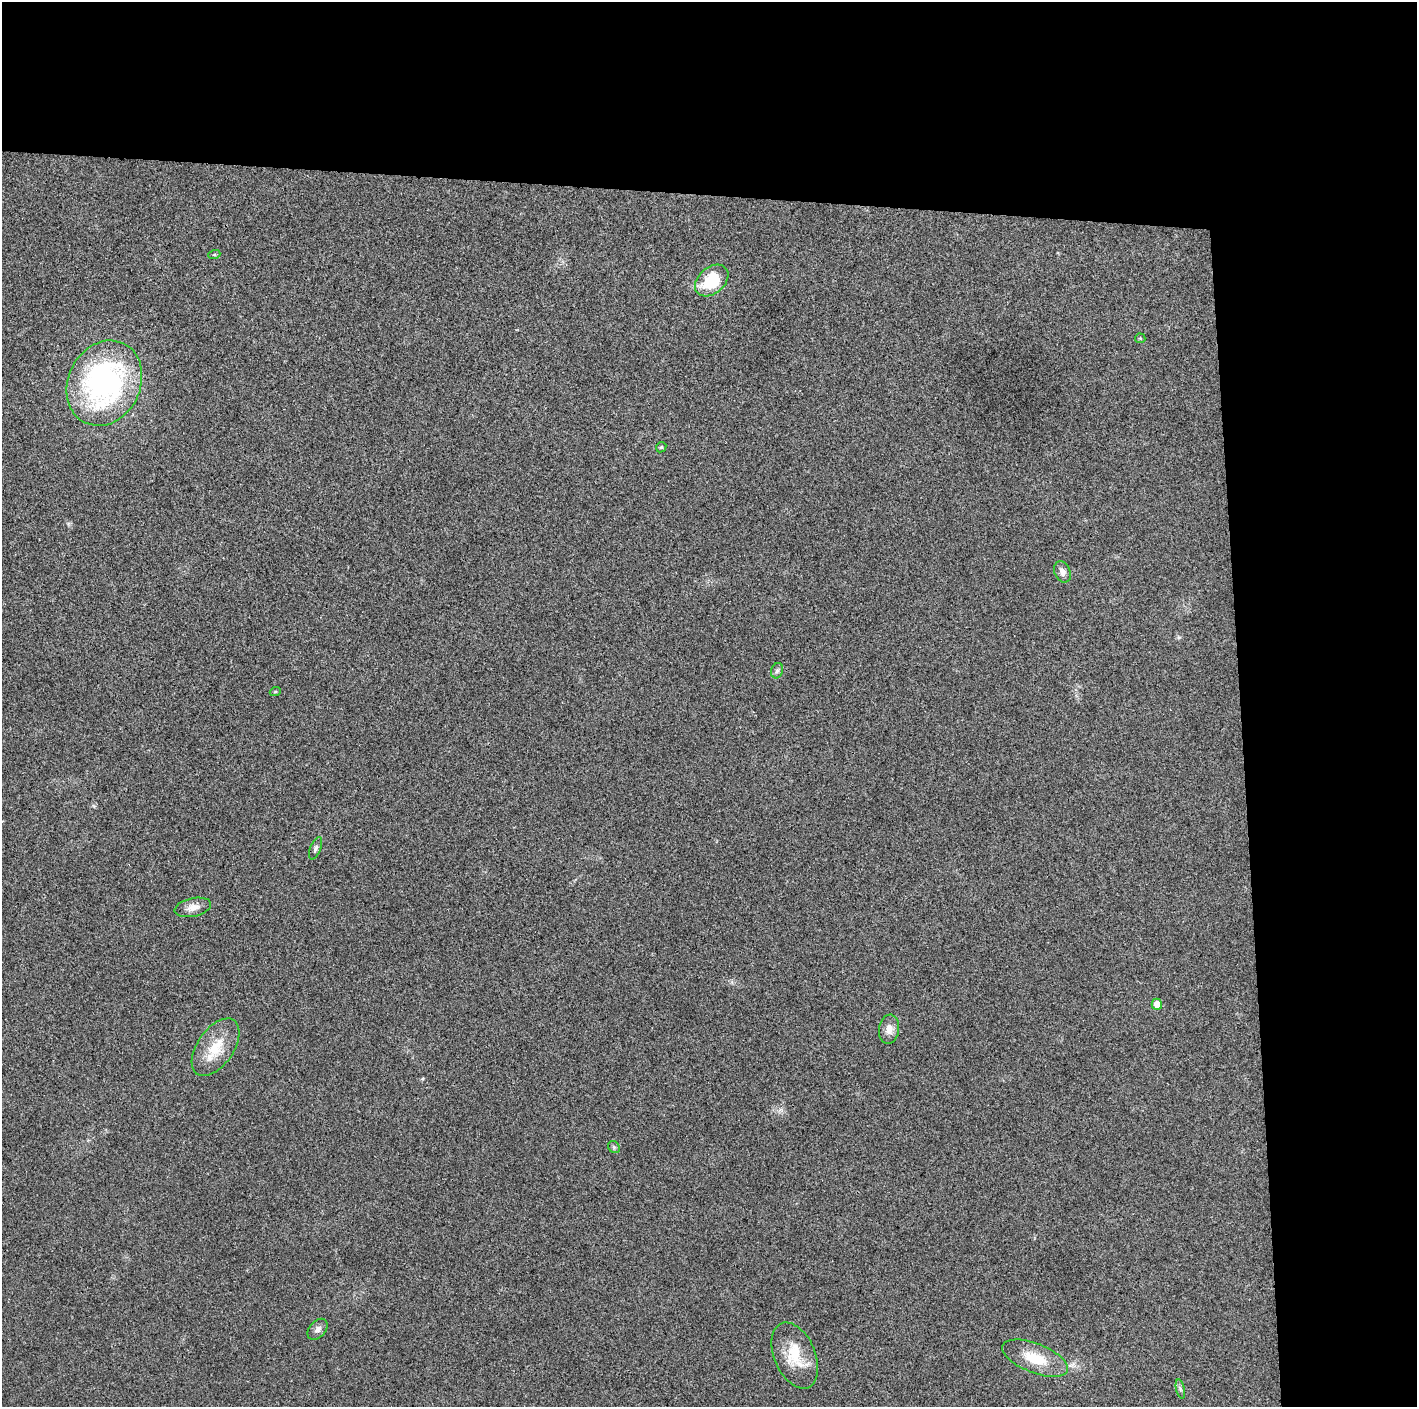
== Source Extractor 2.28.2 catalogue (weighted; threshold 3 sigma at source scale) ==
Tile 3 of 3 x 3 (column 3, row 1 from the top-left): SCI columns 2831-4245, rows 2826-4230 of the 4245 x 4233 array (HDU 1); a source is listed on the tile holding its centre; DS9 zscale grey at full resolution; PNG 1419 x 1409 px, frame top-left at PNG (2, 2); each listed source drawn as its Kron ellipse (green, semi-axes under 4 px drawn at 4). Shown black and unused: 24% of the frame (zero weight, under 3 of 4 exposures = <1% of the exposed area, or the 3 px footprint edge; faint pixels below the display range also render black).
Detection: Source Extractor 2.28.2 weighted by HDU 2 'WHT'; one run over the whole footprint, this tile lists its part. Background 0.0207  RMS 0.0056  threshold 0.0251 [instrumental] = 3 sigma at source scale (4.5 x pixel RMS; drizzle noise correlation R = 1.50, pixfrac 1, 0.05/0.05 arcsec/px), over >= 5 px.
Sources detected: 18; all 18 listed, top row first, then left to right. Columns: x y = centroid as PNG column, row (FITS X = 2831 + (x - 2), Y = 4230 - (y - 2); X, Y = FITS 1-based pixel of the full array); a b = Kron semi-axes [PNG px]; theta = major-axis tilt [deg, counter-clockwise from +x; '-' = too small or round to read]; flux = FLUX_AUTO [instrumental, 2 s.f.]
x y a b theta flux
214 255 6 4 18 0.67
712 281 19 13 41 26
1140 338 5 5 - 0.71
104 383 44 36 64 130
661 447 6 4 46 0.75
1062 572 11 8 -66 2.8
777 671 8 6 71 1.6
275 692 5 3 - 0.56
316 848 12 5 68 1.6
193 907 18 9 12 5.1
1157 1004 5 5 - 5.6
889 1029 14 10 82 4.8
215 1047 33 18 55 17
614 1147 6 5 - 0.95
318 1329 12 8 48 2.6
795 1355 35 20 -67 19
1035 1358 35 14 -22 18
1180 1389 10 4 -77 1.3